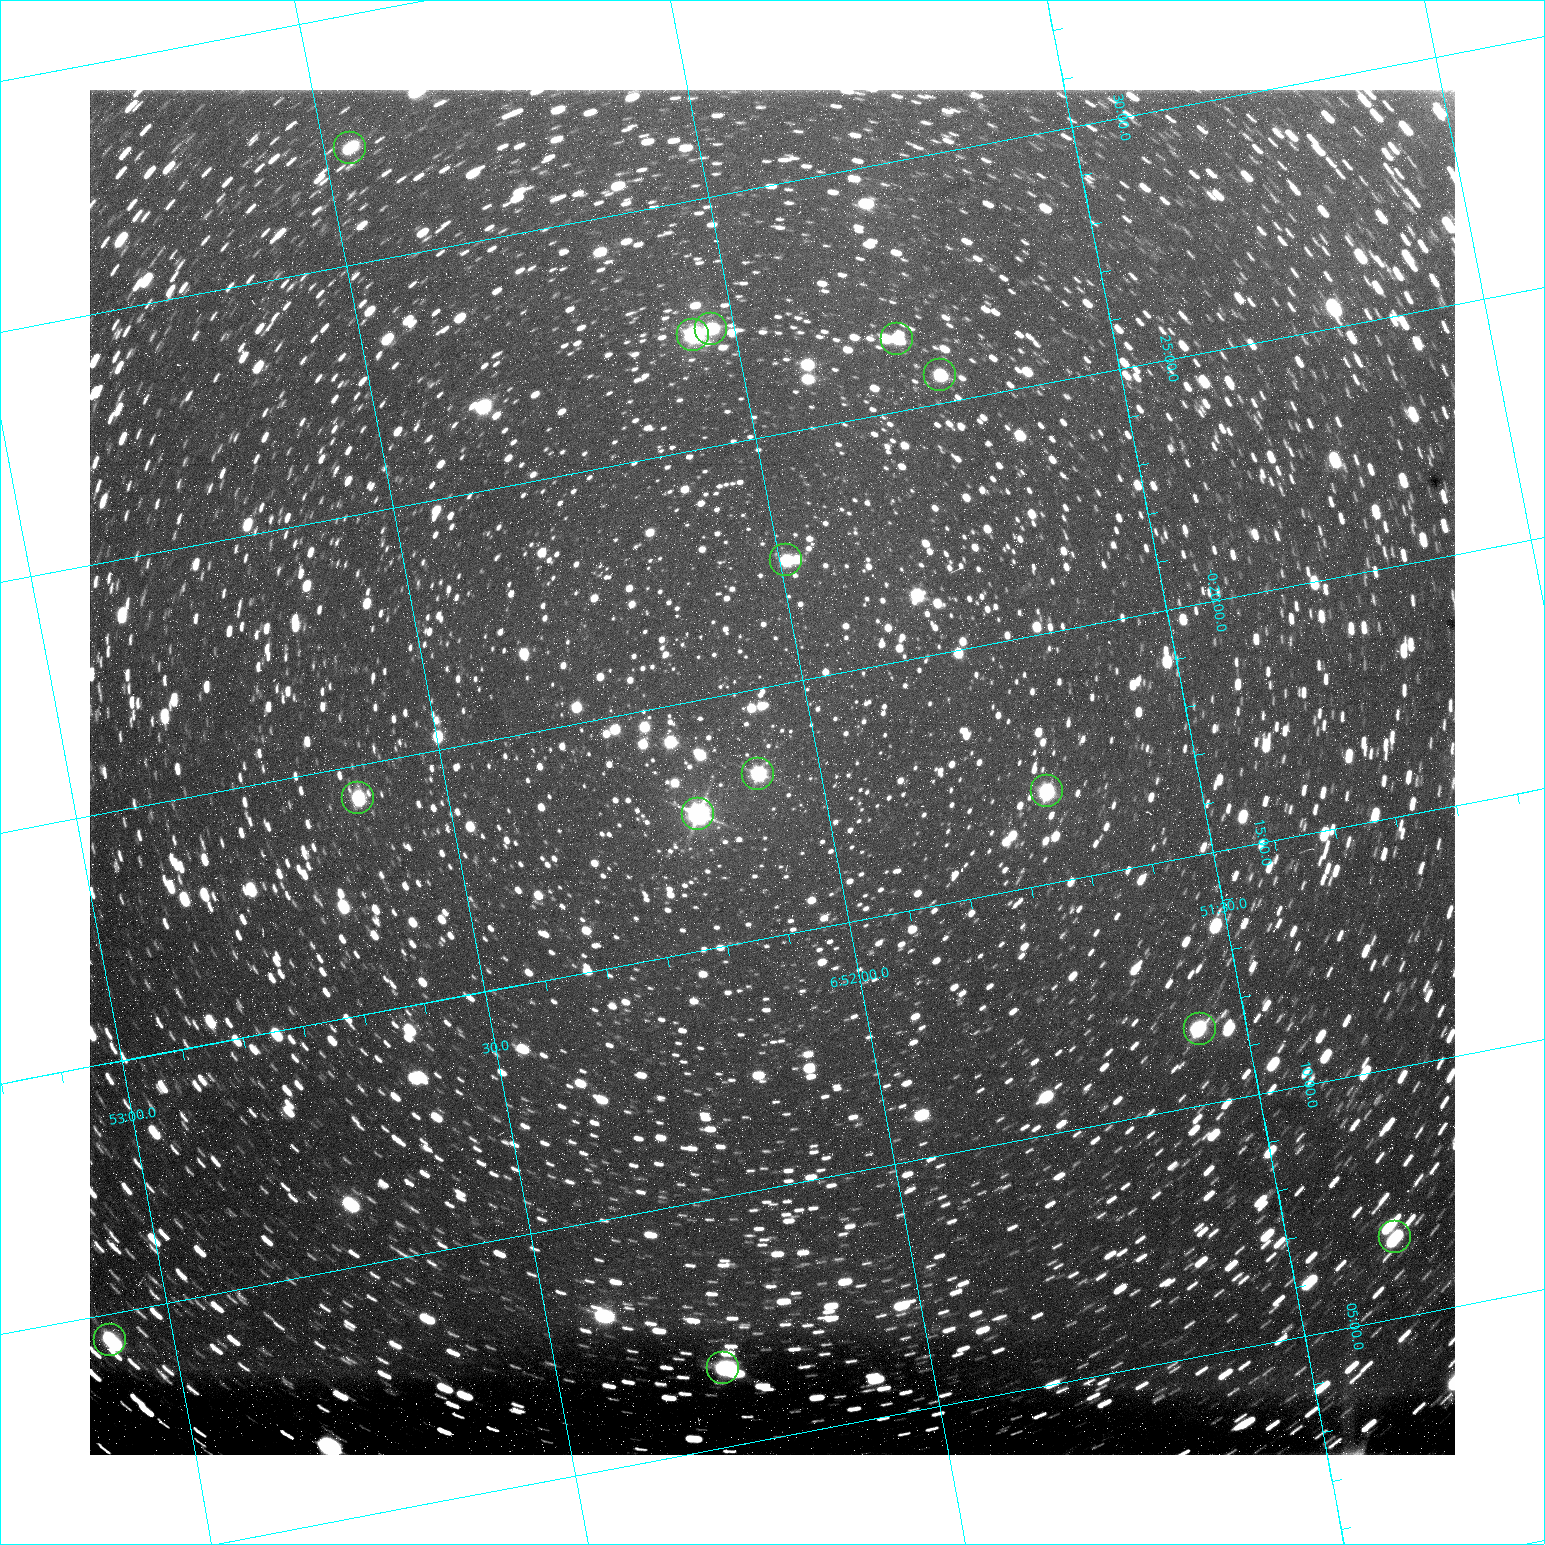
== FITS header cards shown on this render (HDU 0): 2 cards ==
NAXIS1  =                 1365 /fastest changing axis
NAXIS2  =                 1365 /next to fastest changing axis

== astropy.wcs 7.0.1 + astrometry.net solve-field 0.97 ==
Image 1365 x 1365 px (HDU 0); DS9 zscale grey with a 90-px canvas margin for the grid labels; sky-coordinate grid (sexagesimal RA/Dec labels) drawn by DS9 from the SOLVED WCS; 14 Tycho-2 reference stars matched to detected sources circled (green)
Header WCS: RA---TAN/DEC--TAN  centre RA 06:52:04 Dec -00:18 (103.02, -0.30 deg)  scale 1.22 arcsec/px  FOV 27.7' x 27.7'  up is -169 deg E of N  parity flipped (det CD > 0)
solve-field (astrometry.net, Tycho-2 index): VERIFIED the header's WCS against the Tycho-2 star catalogue (14 matches, 2 conflicts) and refined it, rather than solving blind
Solved WCS: RA---TAN-SIP/DEC--TAN-SIP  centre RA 06:52:04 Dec -00:18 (103.02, -0.30 deg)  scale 1.22 arcsec/px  FOV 27.7' x 27.7'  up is -169 deg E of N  parity flipped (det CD > 0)
The solver's refit moves the header's centre by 0.1 arcsec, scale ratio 0.9979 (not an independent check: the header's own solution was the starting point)
Tycho-2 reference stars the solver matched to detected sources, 14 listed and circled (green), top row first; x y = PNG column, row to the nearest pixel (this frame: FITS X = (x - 90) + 1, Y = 1365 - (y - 90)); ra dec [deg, ICRS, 3 dp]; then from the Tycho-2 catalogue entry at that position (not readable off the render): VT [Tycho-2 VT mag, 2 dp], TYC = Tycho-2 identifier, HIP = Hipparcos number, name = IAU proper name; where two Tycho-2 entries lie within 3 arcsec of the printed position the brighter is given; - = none
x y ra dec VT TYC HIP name
350 148 103.116 -0.539 10.92 4800-537-1 - -
711 329 103.008 -0.456 10.52 4800-923-1 - -
693 335 103.014 -0.455 10.17 4800-1475-1 - -
897 339 102.947 -0.441 11.03 4800-2583-1 - -
940 375 102.935 -0.426 11.15 4800-249-1 - -
786 560 102.998 -0.374 11.01 4800-1403-1 - -
758 774 103.021 -0.305 9.51 4800-1727-1 - -
1047 791 102.926 -0.281 10.67 4800-765-1 - -
358 798 103.155 -0.322 11.02 4801-48-1 - -
698 814 103.043 -0.296 8.36 4800-1343-1 32977 -
1200 1029 102.891 -0.192 10.69 4800-469-1 - -
1395 1237 102.839 -0.110 10.73 4800-214-1 - -
110 1340 103.271 -0.158 9.80 4801-605-1 - -
723 1368 103.069 -0.110 10.30 4800-2617-1 - -